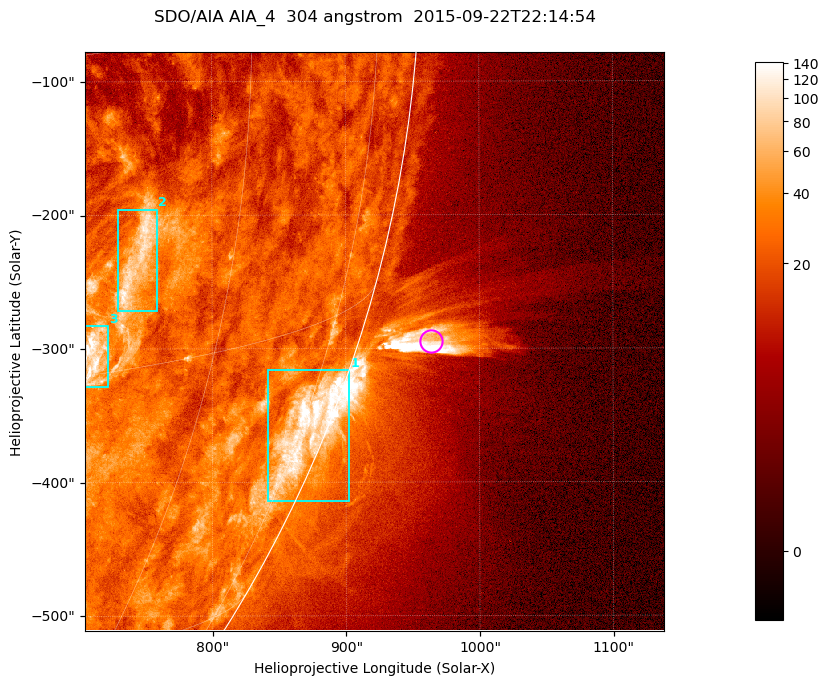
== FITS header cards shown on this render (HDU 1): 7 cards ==
TELESCOP= 'SDO/AIA '           / For AIA: SDO/AIA
INSTRUME= 'AIA_4   '           / For AIA: AIA_ATA1, AIA_ATA2, AIA_ATA3 or AIA_AT
WAVELNTH=                  304 / [angstrom] Wavelength
WAVEUNIT= 'angstrom'           / Wavelength unit: angstrom
DATE-OBS= '2015-09-22T22:14:54.123' / [ISO] Date when observation started; ISO 8
CTYPE1  = 'HPLN-TAN'           / CTYPE1; Typically HPLN
CTYPE2  = 'HPLT-TAN'           / CTYPE2; Typically HPLT

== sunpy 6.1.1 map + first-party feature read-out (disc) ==
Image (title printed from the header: SDO/AIA AIA_4  304 angstrom  2015-09-22T22:14:54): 722 x 722 px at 0.6 arcsec/px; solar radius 956 arcsec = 1593 px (partial field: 2.9% of the solar disc is inside the frame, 45% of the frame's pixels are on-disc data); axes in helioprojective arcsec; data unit not stated in the header (colour bar unlabelled)
Orientation: roll -0.132 deg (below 1 deg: not rotated)
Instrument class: DISC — disc imager (sunpy class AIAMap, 304 A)
Bright regions (active regions / flare kernels): reference = the on-disc median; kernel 7 px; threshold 5 sigma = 46.9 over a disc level ~23.2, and >= 1.15x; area >= 521 px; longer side >= 9 px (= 5.4 arcsec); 3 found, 3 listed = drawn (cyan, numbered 1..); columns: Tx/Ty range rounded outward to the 2 arcsec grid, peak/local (2 s.f.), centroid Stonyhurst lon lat
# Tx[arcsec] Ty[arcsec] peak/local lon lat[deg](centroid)
1 840..904 -414..-316 8.2 +77 -21
2 730..760 -272..-194 5.1 +52 -10
3 704..722 -328..-282 6.8 +50 -14
Off-limb structures (1.02-1.3 R_sun): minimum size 260 px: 9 found; the strongest spans PA ~250..255 deg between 1.02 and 1.13 R_sun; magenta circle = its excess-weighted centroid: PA ~255 deg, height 1.05 R_sun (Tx ~964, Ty ~-294 arcsec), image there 7.3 x the reference